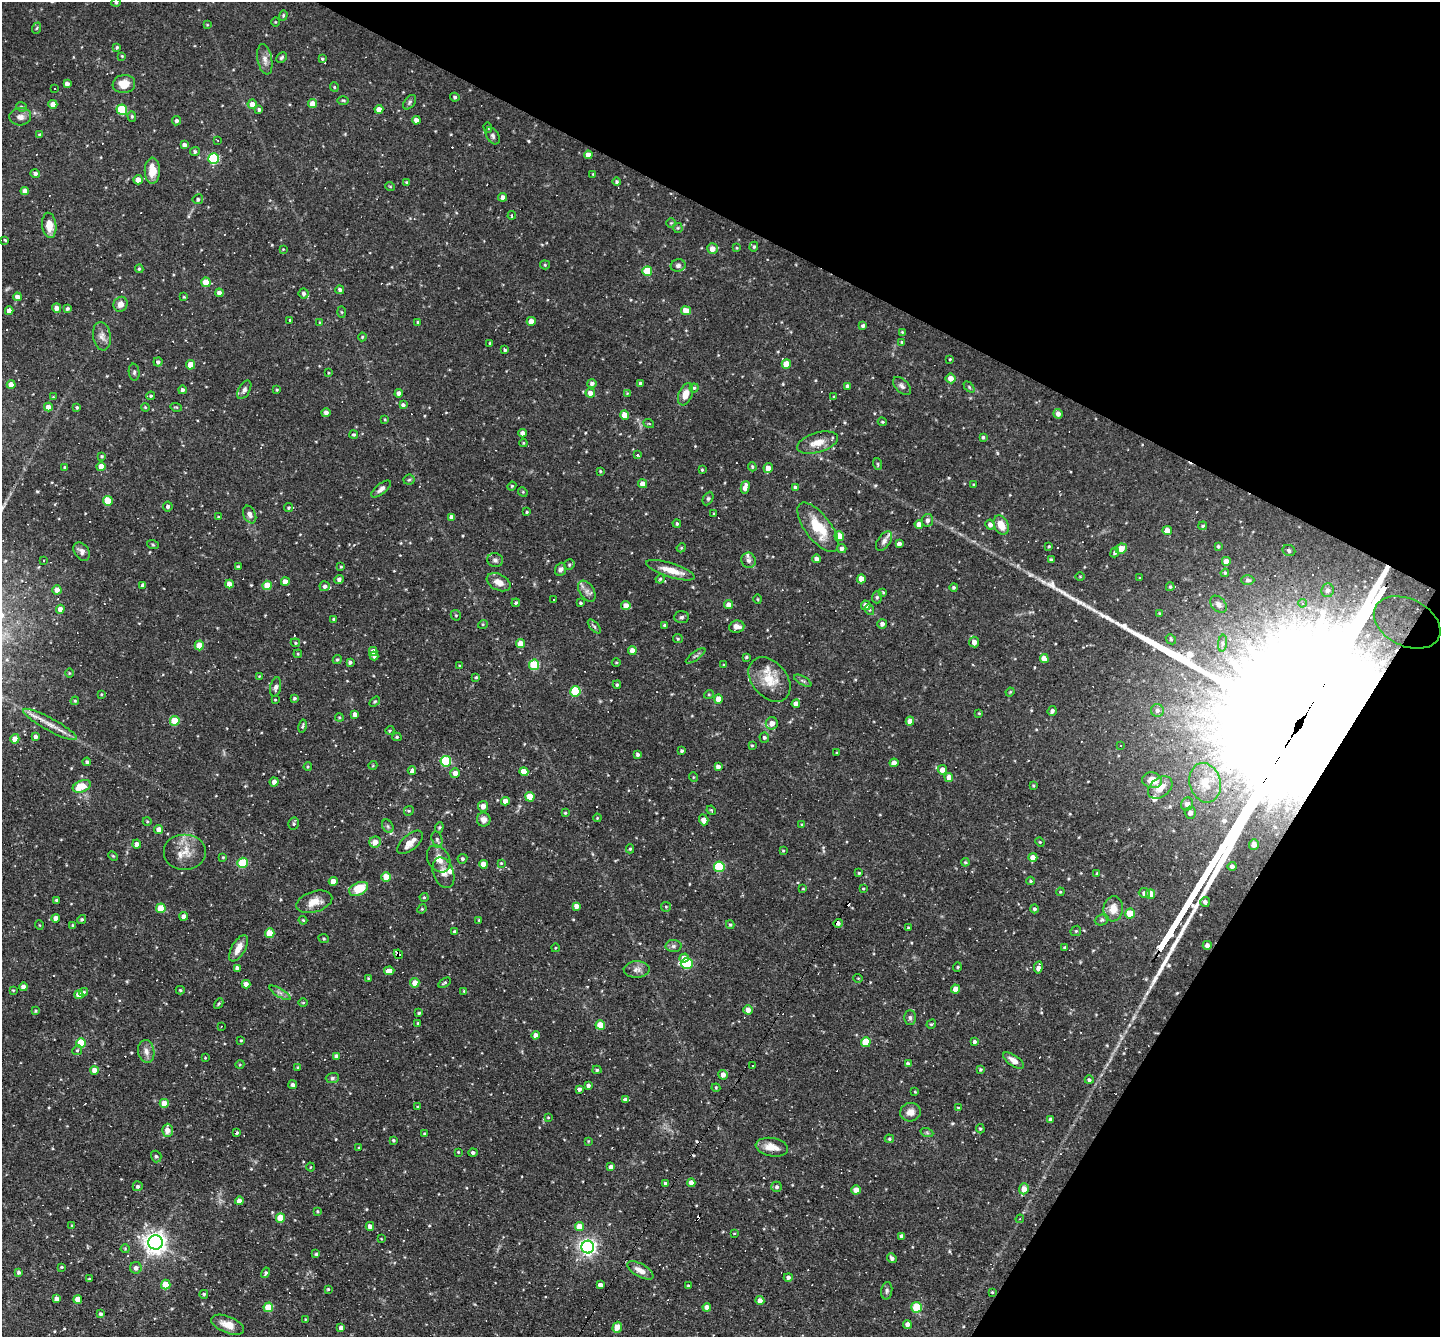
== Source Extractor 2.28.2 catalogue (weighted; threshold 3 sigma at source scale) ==
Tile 8 of 4 x 4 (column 4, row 2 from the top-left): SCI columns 4313-5750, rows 2949-4283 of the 5750 x 5760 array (HDU 1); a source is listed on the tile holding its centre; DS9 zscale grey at full resolution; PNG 1442 x 1339 px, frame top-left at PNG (2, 2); each listed source drawn as its Kron ellipse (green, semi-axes under 4 px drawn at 4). Shown black and unused: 27% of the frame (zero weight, under 3 of 4 exposures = <1% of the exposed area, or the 3 px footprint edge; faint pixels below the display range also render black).
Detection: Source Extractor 2.28.2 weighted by HDU 2 'WHT'; one run over the whole footprint, this tile lists its part. Background 0.0762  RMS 0.0046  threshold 0.0208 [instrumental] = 3 sigma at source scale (4.5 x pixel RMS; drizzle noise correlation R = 1.50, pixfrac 1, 0.05/0.05 arcsec/px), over >= 5 px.
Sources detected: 563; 44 cosmic-ray / hot-pixel residue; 2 long thin detections or spike segments (spike, bleed or trail) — neither listed nor drawn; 8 inside a brighter listed object's ellipse — not listed separately; of the other 509, all 500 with FLUX_AUTO >= 0.326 (the completeness limit of this list) listed and drawn (9 fainter detections not listed), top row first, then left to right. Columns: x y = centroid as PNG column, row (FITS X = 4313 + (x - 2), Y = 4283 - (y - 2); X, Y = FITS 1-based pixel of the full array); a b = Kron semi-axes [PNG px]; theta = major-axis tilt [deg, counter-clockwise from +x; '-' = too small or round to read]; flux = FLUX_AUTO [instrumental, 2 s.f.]
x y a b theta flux
116 3 5 3 - 0.47
283 15 5 4 - 0.56
275 22 4 3 - 0.35
207 25 4 3 - 0.35
37 28 6 3 70 0.44
117 47 4 3 - 0.63
122 56 4 3 - 0.42
282 57 6 4 46 0.76
265 59 15 7 -79 2.7
322 59 4 3 - 0.55
67 84 4 4 - 1.8
124 84 11 9 7 5.6
334 87 5 4 - 0.56
55 89 3 2 - 0.53
455 97 4 4 - 0.82
343 100 6 4 -1 0.57
410 102 8 5 51 1
53 104 4 4 - 3.4
252 104 5 4 - 3.9
312 104 4 4 - 4.1
21 107 5 4 - 0.74
259 109 4 4 - 0.97
379 109 4 4 - 3.4
122 110 5 5 - 21
132 116 5 4 - 0.64
20 117 11 8 5 2.6
416 120 4 4 - 2.7
176 121 5 4 - 1.2
488 127 5 4 - 0.57
40 135 4 4 - 0.78
493 136 9 6 -59 1.1
218 140 3 2 - 0.69
184 145 4 4 - 1.9
195 152 5 4 - 1
588 155 4 4 - 2.9
214 159 5 5 - 41
152 171 13 7 89 6.3
35 173 5 4 - 1.4
593 174 3 3 - 0.42
138 180 4 4 - 3.1
406 182 4 4 - 0.42
617 182 4 4 - 0.69
390 186 5 3 - 0.4
25 191 4 4 - 3.1
503 197 4 4 - 1.8
198 199 5 5 - 0.91
512 215 4 3 - 0.92
671 223 5 5 - 0.6
49 225 13 7 -84 5.5
678 228 5 5 - 0.6
5 240 3 2 - 0.48
754 247 5 4 - 0.59
737 248 4 3 - 0.4
283 249 3 3 - 0.36
712 249 5 5 - 3.5
545 265 5 4 - 0.52
678 265 7 6 - 1.2
139 269 4 4 - 0.64
647 271 5 5 - 13
206 282 4 4 - 6.6
340 290 4 4 - 1.2
219 293 4 4 - 2.1
304 293 5 5 - 1.3
17 297 4 4 - 2.8
184 297 3 3 - 0.41
120 304 7 7 - 2.7
57 308 5 4 - 2.7
67 309 4 3 - 0.9
9 311 4 4 - 2.9
686 311 5 4 - 5
341 312 6 4 -88 0.53
289 320 3 3 - 1.8
531 321 4 4 - 3.6
320 322 4 3 - 0.36
418 322 3 3 - 0.58
863 326 4 4 - 0.97
902 332 4 4 - 0.46
102 336 14 9 -80 2.8
362 337 4 4 - 0.48
902 342 4 3 - 0.45
490 343 3 3 - 0.44
505 350 4 3 - 0.72
950 359 3 2 - 0.38
158 362 4 4 - 1.2
786 364 5 4 - 6.6
190 365 5 4 - 6.3
134 372 8 5 -82 0.91
328 373 4 2 - 0.37
950 378 5 5 - 3.1
592 383 5 4 - 1.4
641 383 3 3 - 1.1
11 384 4 4 - 3.6
847 386 4 3 - 1.1
902 386 11 6 -45 1.6
969 387 6 4 -46 0.63
694 388 4 4 - 0.65
182 390 4 4 - 1.3
244 390 10 5 60 1.6
277 390 3 2 - 0.39
399 393 4 4 - 2.3
590 393 4 4 - 2.5
627 393 3 3 - 0.38
686 394 12 6 68 4.8
151 396 4 3 - 0.62
53 397 4 4 - 0.4
834 397 4 3 - 0.35
403 405 4 4 - 1.3
48 407 4 4 - 3.3
77 407 4 3 - 0.53
145 407 4 3 - 0.45
176 407 6 3 -16 0.56
326 413 4 4 - 1.9
1058 414 5 4 - 2.3
625 415 4 4 - 6.6
385 419 4 3 - 0.4
882 422 4 3 - 0.52
649 424 5 3 - 0.39
523 433 4 4 - 2.5
354 434 4 4 - 0.65
983 437 4 3 - 0.71
523 443 4 4 - 0.47
817 443 21 10 16 6
637 455 3 3 - 6.9
102 456 4 3 - 0.53
878 464 6 3 -71 0.57
101 466 4 4 - 4
64 467 3 3 - 0.46
752 467 4 3 - 0.52
768 468 5 4 - 3.2
702 470 3 3 - 0.53
600 471 4 3 - 0.47
409 480 5 5 - 0.69
642 484 4 4 - 3.2
974 485 3 3 - 0.53
512 486 4 4 - 0.51
745 487 6 4 76 2.6
795 487 4 4 - 1.1
381 489 12 5 39 1.8
523 492 5 4 - 0.47
708 498 7 5 63 0.8
108 501 5 5 - 9.6
168 506 5 5 - 1.2
288 508 4 4 - 0.7
527 512 3 3 - 0.5
714 513 3 3 - 0.44
250 514 9 6 -67 1.8
218 517 4 3 - 0.48
452 517 4 4 - 2.6
928 520 6 5 - 1.8
677 524 4 3 - 0.63
919 524 4 4 - 3.1
990 525 5 4 - 1.9
1001 525 10 7 -64 5.8
1203 526 4 3 - 0.55
818 527 29 13 -53 15
1167 531 5 4 - 3.8
839 536 5 5 - 9.9
884 541 11 6 55 1.7
899 544 4 4 - 1.7
153 545 6 4 -19 0.58
1049 546 3 3 - 0.46
1218 546 3 3 - 0.63
681 548 5 3 - 0.47
842 548 4 4 - 1.6
1121 548 6 5 - 5.7
1289 551 6 5 - 1.2
82 552 10 7 -54 1.9
1115 552 5 4 - 1.1
817 559 4 4 - 2.2
495 560 8 7 - 1.4
749 560 8 7 - 1.4
1051 560 4 3 - 0.94
43 561 4 3 - 0.49
1226 561 4 4 - 3.2
569 565 5 5 - 0.74
238 567 3 3 - 0.67
341 567 4 3 - 0.45
560 569 7 5 66 1.4
670 570 25 7 -17 7
1225 573 4 4 - 0.46
1080 577 4 3 - 0.35
1140 578 4 3 - 0.33
339 579 5 4 - 1.3
660 579 4 4 - 0.63
861 579 4 4 - 4.3
1248 580 7 4 0 0.97
285 582 4 4 - 3.3
499 582 13 8 -26 3.6
229 584 4 4 - 4.3
143 585 4 4 - 1.6
267 585 5 4 - 8.8
325 586 5 5 - 1.3
954 587 4 4 - 0.76
1170 587 4 3 - 0.61
57 590 4 4 - 3.5
1327 590 7 6 - 1.7
587 591 11 7 -56 2.3
883 592 3 3 - 0.42
877 597 6 5 - 0.73
758 599 5 3 - 0.4
554 600 3 2 - 0.52
516 603 4 4 - 0.61
581 603 4 3 - 0.66
1302 603 4 4 - 0.64
1218 604 10 7 -46 1.7
728 605 4 4 - 2.4
866 605 5 5 - 3.2
626 606 4 4 - 3.5
60 609 4 4 - 2.8
870 610 5 3 - 0.54
1160 613 4 3 - 0.5
456 615 5 4 - 0.58
682 617 7 5 3 1
334 619 3 3 - 0.55
1407 622 35 23 -26 39
483 624 5 3 - 0.44
882 624 5 5 - 1.6
665 625 3 3 - 0.95
594 626 8 4 -48 0.84
737 627 8 6 8 3.1
678 639 5 4 - 0.62
1171 639 6 4 -46 0.57
974 642 5 5 - 3.1
295 643 5 4 - 0.53
521 643 4 4 - 6.2
1222 643 8 4 83 1.2
199 645 5 4 - 7.2
373 651 4 4 - 2.7
632 651 4 4 - 3.7
298 654 4 3 - 0.4
374 656 4 4 - 1
696 656 11 3 35 0.95
746 657 3 3 - 0.6
1044 659 4 4 - 4.3
337 660 5 4 - 0.71
350 662 4 3 - 1.1
616 662 4 3 - 0.41
534 665 5 5 - 24
724 665 4 3 - 0.41
460 666 4 3 - 0.53
69 673 5 3 - 0.42
259 676 3 3 - 0.35
476 677 3 3 - 0.53
769 679 25 17 -50 11
803 681 9 4 -29 0.92
617 685 4 3 - 0.73
276 687 10 5 78 1.5
575 691 5 5 - 24
1010 692 4 3 - 0.47
101 694 4 3 - 0.4
709 694 5 3 - 0.45
295 698 4 4 - 0.79
718 699 4 4 - 5
275 700 3 3 - 0.43
75 701 4 4 - 0.54
375 702 6 4 34 0.62
796 704 4 4 - 3.4
1157 710 6 6 - 1.4
1052 711 5 4 - 1.3
979 713 3 3 - 0.37
355 714 4 4 - 2
339 717 4 3 - 0.45
175 721 5 4 - 13
910 721 4 4 - 3.1
772 723 6 6 - 3.7
50 724 30 6 -29 5.5
302 726 6 4 77 0.73
390 730 5 3 - 0.44
35 737 4 4 - 1.6
397 737 4 4 - 0.59
764 737 5 5 - 0.93
15 739 4 4 - 4.1
752 745 4 3 - 0.46
1120 746 3 3 - 5
682 751 3 3 - 0.74
837 753 4 2 - 0.33
638 754 3 3 - 1
446 761 5 5 - 31
87 762 4 4 - 1
894 763 4 4 - 3.1
373 765 4 3 - 0.37
308 767 4 3 - 0.5
718 767 4 4 - 1.7
412 770 4 4 - 3.4
942 770 5 4 - 2.9
524 772 4 4 - 5.2
455 773 5 4 - 3.1
693 777 5 3 - 0.41
949 777 4 4 - 3.3
1152 780 10 7 -10 4
274 782 4 4 - 1.9
1205 783 20 15 -75 9.3
82 786 9 6 22 8.1
1033 786 4 3 - 0.5
1160 788 14 9 40 4.6
530 797 5 4 - 7.4
505 801 4 4 - 3.1
1187 804 6 5 - 2.4
483 806 5 5 - 3.3
711 810 5 3 - 0.42
409 811 5 4 - 0.6
565 813 4 3 - 0.51
1190 813 6 5 - 2.4
597 818 4 3 - 0.4
484 820 7 7 - 2.9
704 820 5 4 - 3.3
147 821 4 3 - 0.42
294 824 6 5 - 0.83
802 825 4 3 - 0.45
388 826 7 5 -60 0.96
439 827 5 4 - 0.57
159 829 4 4 - 2.9
437 839 8 5 -75 1.1
375 842 6 5 - 3.9
410 842 15 7 40 4.2
1040 842 5 4 - 0.48
137 844 4 4 - 2
1254 845 5 5 - 3.3
630 849 4 4 - 0.6
783 851 3 3 - 0.44
184 852 21 18 0 7.7
113 856 5 3 - 0.5
223 857 4 3 - 0.43
1033 857 4 4 - 3.6
439 859 14 10 -58 5
462 859 5 4 - 0.85
965 862 4 4 - 0.57
243 863 5 5 - 22
501 863 4 4 - 0.41
483 864 4 4 - 4.4
1232 866 4 4 - 1.7
719 867 5 5 - 27
443 873 16 10 -70 3.5
859 873 3 3 - 0.49
1097 873 4 3 - 0.48
386 877 4 4 - 7.4
333 881 4 4 - 4.4
1031 881 4 4 - 0.55
803 888 4 2 - 0.35
863 888 4 3 - 0.36
359 889 10 6 24 11
1060 892 4 3 - 0.41
1144 893 6 5 - 1.8
1151 894 5 4 - 5.7
424 897 4 4 - 0.55
56 900 3 3 - 0.69
314 902 18 10 17 5.5
1205 902 5 5 - 1.4
576 906 4 4 - 2.4
666 907 5 5 - 0.55
161 908 5 4 - 11
422 909 5 4 - 0.52
1034 909 4 4 - 0.94
1113 909 12 10 83 5.2
1130 913 5 5 - 9.1
184 916 4 4 - 2.5
56 918 4 4 - 3.2
82 919 5 4 - 0.71
303 920 4 3 - 0.43
479 920 3 3 - 0.46
1102 920 7 5 20 0.92
838 923 5 4 - 1.4
39 925 5 3 - 0.33
72 925 4 3 - 0.51
730 925 4 4 - 0.54
908 928 3 2 - 0.47
454 931 3 3 - 0.48
1076 931 6 5 - 0.64
270 933 5 4 - 9.7
324 939 5 3 - 0.48
1207 945 4 4 - 1.9
673 946 8 6 2 1.2
1064 947 4 3 - 0.45
238 948 15 6 61 4.7
555 948 4 3 - 0.38
398 954 5 3 - 3.2
684 958 5 4 - 3.2
687 964 6 5 - 35
957 967 5 3 - 0.48
1038 967 6 4 79 2.4
237 968 4 4 - 2.1
637 969 13 8 2 2.4
389 971 5 4 - 3.5
368 978 4 3 - 0.37
858 978 5 3 - 0.35
415 983 5 4 - 4.7
444 983 7 3 32 0.62
246 984 4 4 - 2.6
23 987 4 4 - 2.7
955 989 4 4 - 3.7
13 990 4 3 - 0.42
180 990 4 4 - 0.55
464 991 4 3 - 0.39
84 992 4 4 - 0.72
280 993 12 3 -31 1.2
79 994 4 4 - 3.2
219 1003 6 3 59 0.51
303 1003 5 3 - 0.37
748 1010 4 4 - 3
36 1011 4 3 - 0.51
419 1013 3 3 - 0.58
910 1018 7 5 90 1
418 1023 3 3 - 0.44
931 1024 5 3 - 0.52
600 1025 5 4 - 8.9
221 1026 3 2 - 0.41
536 1035 4 4 - 2.2
241 1040 3 2 - 0.48
866 1042 5 5 - 13
974 1042 4 4 - 1
81 1043 5 5 - 16
77 1050 5 4 - 0.67
146 1051 11 8 -80 2.7
336 1056 4 4 - 1.9
205 1058 3 3 - 0.35
1013 1060 12 5 -34 2.8
240 1064 4 3 - 0.4
908 1064 4 3 - 1.2
753 1066 3 2 - 0.55
298 1067 4 3 - 0.52
95 1070 4 4 - 3.4
597 1070 4 4 - 0.72
981 1070 4 4 - 0.65
723 1075 5 4 - 2.3
332 1078 6 5 - 1
1089 1080 4 4 - 1
292 1085 4 4 - 1.1
588 1085 4 3 - 1.3
716 1088 4 4 - 0.47
579 1089 4 3 - 1.3
915 1092 3 3 - 0.39
625 1099 4 4 - 1.3
164 1103 4 4 - 6.3
418 1107 3 3 - 0.42
958 1108 4 3 - 0.4
910 1112 10 9 - 3.3
548 1117 4 3 - 0.39
1051 1119 4 3 - 1.1
980 1129 4 4 - 0.53
167 1130 6 5 - 3.6
237 1133 3 3 - 0.7
927 1133 6 4 -19 0.64
424 1134 3 3 - 0.45
889 1139 4 4 - 0.65
393 1140 4 3 - 0.67
589 1141 4 2 - 0.35
772 1147 16 9 -9 4.9
359 1148 4 3 - 0.42
458 1152 2 2 - 0.35
473 1152 4 4 - 1
156 1156 6 5 - 0.95
311 1167 4 3 - 0.34
611 1167 4 4 - 2.2
691 1183 4 4 - 2.8
666 1184 4 4 - 1.2
138 1186 5 5 - 0.94
777 1187 5 5 - 1.1
1024 1189 5 5 - 4.3
856 1190 4 4 - 4
239 1201 4 4 - 3.6
317 1211 4 3 - 0.5
280 1218 4 4 - 9.4
1020 1219 4 4 - 0.51
72 1225 4 2 - 0.34
370 1226 4 4 - 2.2
579 1227 4 4 - 6.5
734 1233 4 2 - 0.33
902 1236 4 4 - 1.7
381 1239 3 3 - 0.33
155 1242 7 7 - 330
588 1247 6 6 - 170
125 1249 4 4 - 0.48
316 1254 4 4 - 0.66
892 1258 5 4 - 1.3
62 1267 3 3 - 0.48
136 1268 6 5 - 1.9
640 1270 15 6 -29 3.7
19 1272 4 3 - 0.98
265 1273 5 4 - 0.86
788 1277 4 4 - 1.3
89 1279 4 4 - 0.58
166 1285 5 5 - 8.9
600 1285 4 4 - 2
688 1286 3 3 - 0.52
328 1289 3 3 - 0.44
887 1291 9 5 81 1.1
992 1292 3 3 - 0.43
204 1294 4 4 - 0.78
57 1299 4 4 - 2.1
78 1299 4 4 - 4.7
760 1301 4 4 - 2.9
268 1307 5 5 - 12
707 1307 4 4 - 2.9
917 1307 5 5 - 16
101 1314 4 4 - 0.89
305 1319 4 2 - 0.33
907 1324 4 4 - 2.1
228 1325 17 8 -22 4.8
617 1327 5 4 - 6.3
341 1328 4 4 - 1.9
Overlapping masked pixels (flux is a lower limit): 3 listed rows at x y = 1407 622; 838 923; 398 954